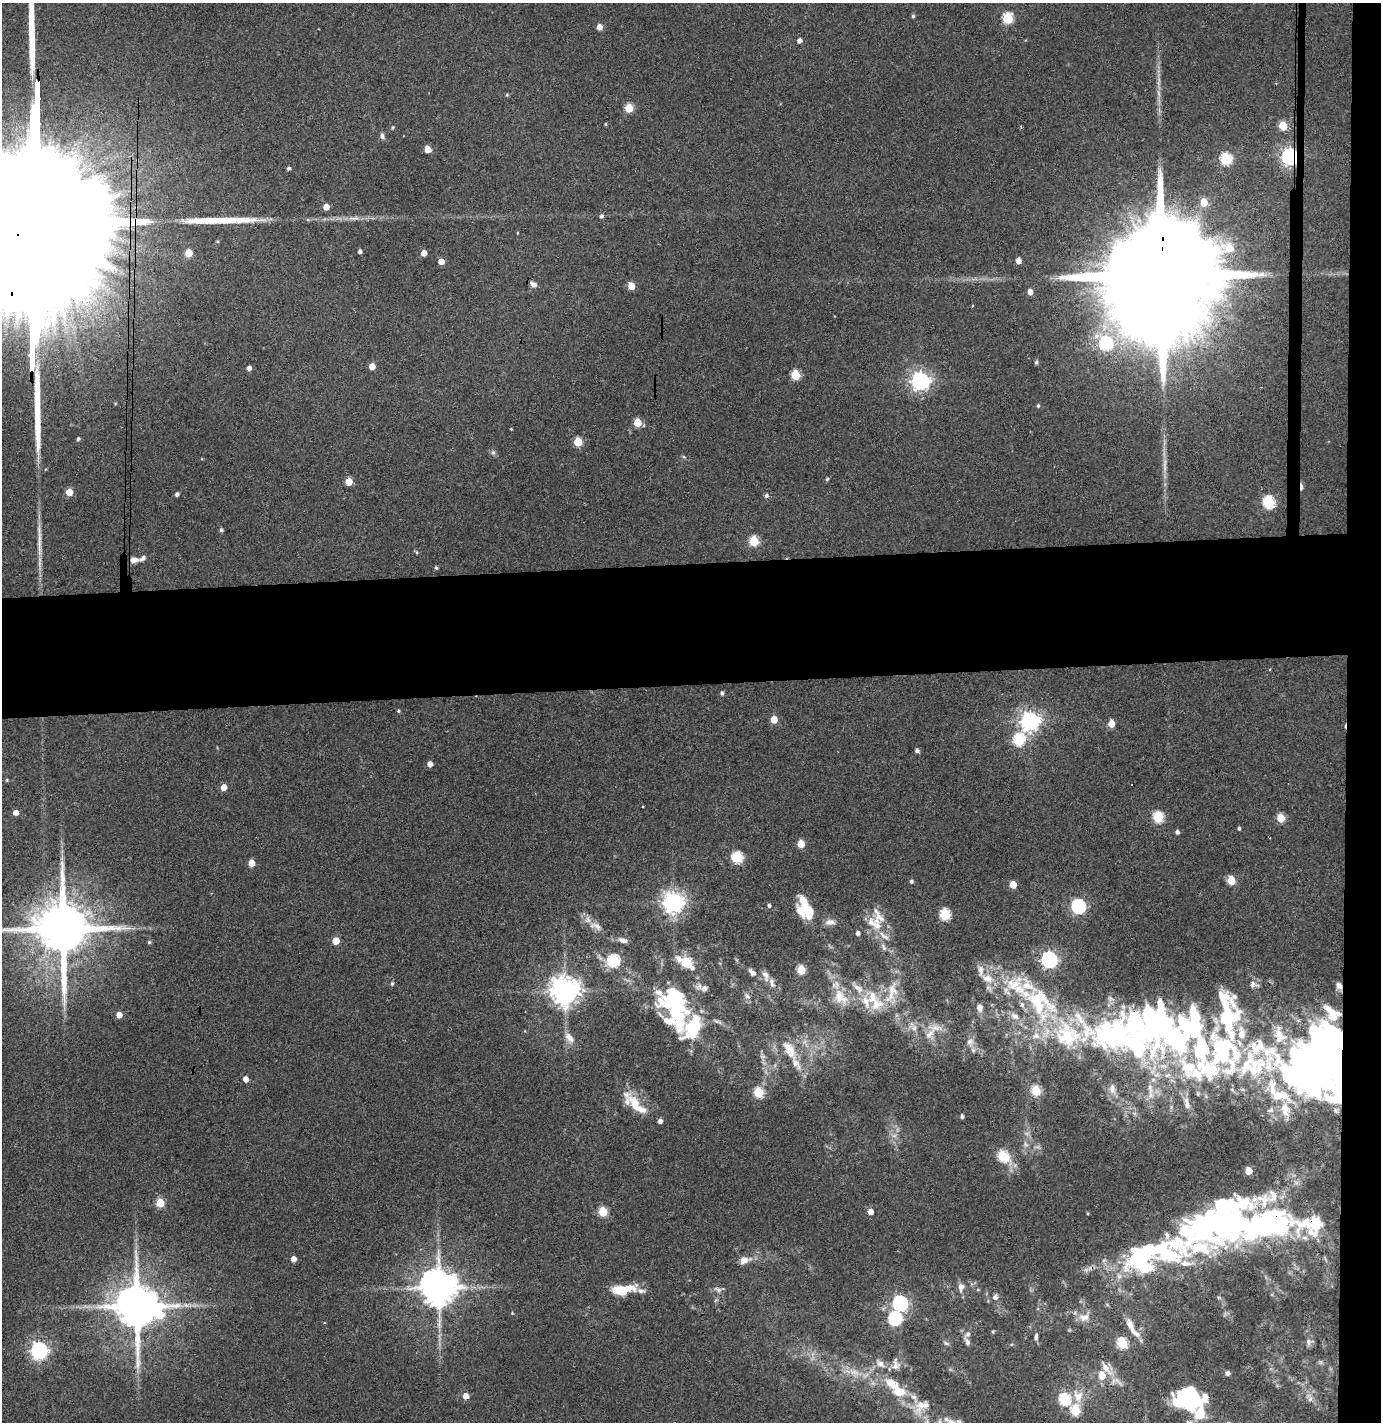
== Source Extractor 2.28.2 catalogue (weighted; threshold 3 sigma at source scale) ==
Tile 6 of 3 x 3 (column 3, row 2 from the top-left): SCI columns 2837-4215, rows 1476-2895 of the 4296 x 4373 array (HDU 1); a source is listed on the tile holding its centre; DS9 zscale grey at full resolution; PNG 1383 x 1424 px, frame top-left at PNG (2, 3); no overlay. Shown black and unused: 11% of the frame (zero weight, under 3 of 4 exposures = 6% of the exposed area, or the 3 px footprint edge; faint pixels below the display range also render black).
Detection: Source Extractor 2.28.2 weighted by HDU 2 'WHT'; one run over the whole footprint, this tile lists its part. Background 0.0883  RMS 0.0062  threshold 0.0277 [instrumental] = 3 sigma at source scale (4.5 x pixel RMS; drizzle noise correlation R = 1.50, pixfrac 1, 0.05/0.05 arcsec/px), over >= 5 px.
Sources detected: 240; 1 too faint to see at this stretch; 9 inside a brighter object's white glare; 3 cosmic-ray / hot-pixel residue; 2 long thin detections or spike segments (spike, bleed or trail) — not listed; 54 inside a brighter listed object's ellipse — not listed separately; the other 171 listed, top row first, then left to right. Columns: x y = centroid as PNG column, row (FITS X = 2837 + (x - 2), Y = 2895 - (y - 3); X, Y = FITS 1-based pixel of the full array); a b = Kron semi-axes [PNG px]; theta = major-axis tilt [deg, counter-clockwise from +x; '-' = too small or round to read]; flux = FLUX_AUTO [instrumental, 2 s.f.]
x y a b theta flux
913 16 5 4 - 1
1008 18 6 5 - 46
599 27 5 5 - 4.4
799 41 5 4 - 2.7
1159 82 15 3 78 2.5
507 95 5 4 - 0.72
629 108 5 5 - 23
605 124 4 3 - 0.69
1283 126 5 5 - 20
393 127 4 4 - 0.68
382 136 7 6 - 1.8
428 149 5 5 - 7.2
1290 157 7 5 -84 260
1226 159 6 6 - 61
289 168 4 4 - 1.6
1204 202 6 5 - 11
326 207 5 4 - 6.3
601 216 5 4 - 1.5
353 218 19 5 8 4.2
34 222 181 25 89 150000
217 242 4 3 - 0.61
360 251 4 3 - 1.6
188 253 5 5 - 14
424 253 5 4 - 6
441 261 4 4 - 6.6
1018 261 4 4 - 5
1161 278 52 23 89 41000
533 284 8 6 -35 2.5
631 286 5 5 - 11
1030 292 5 4 - 3.9
1096 336 8 7 - 3.2
1106 343 7 6 - 88
1036 362 5 4 - 1.4
372 366 5 5 - 7.1
249 368 4 4 - 3
795 375 6 5 - 30
920 381 7 7 - 310
1038 405 5 4 - 0.99
637 422 5 5 - 16
511 429 3 2 - 0.49
78 439 5 4 - 0.97
578 442 5 5 - 22
493 453 8 5 -62 1.5
202 459 4 3 - 0.45
1165 463 17 4 88 3.9
827 479 4 4 - 0.79
349 482 5 5 - 13
69 492 5 5 - 12
177 494 4 4 - 1.9
766 496 5 4 - 1.8
1269 502 7 6 - 66
221 530 4 4 - 1.4
754 541 6 5 - 32
416 552 5 3 - 0.71
134 560 11 7 10 3.5
436 568 3 3 - 1.1
722 693 5 4 - 1.5
398 711 4 4 - 0.85
774 719 5 5 - 11
1030 721 7 7 - 350
1111 724 5 5 - 11
1019 740 6 6 - 64
917 751 5 4 - 1.7
430 764 5 4 - 3.8
7 780 4 4 - 0.71
224 787 5 4 - 7.3
16 813 5 4 - 4.7
1158 817 6 5 - 47
1281 818 5 5 - 17
1239 828 4 4 - 1.1
1177 832 4 4 - 1.9
801 844 5 5 - 15
737 857 6 6 - 56
251 863 5 5 - 8.6
1231 880 5 5 - 20
911 882 4 4 - 1.3
1013 885 5 5 - 11
673 902 7 7 - 460
769 906 4 4 - 1.4
1078 906 7 6 - 120
808 911 29 10 -68 16
945 915 6 5 - 51
879 917 28 19 -57 13
830 922 15 8 5 3.9
597 926 20 8 -27 5.8
63 929 17 14 -89 5000
858 933 4 4 - 2.3
623 940 14 6 -15 3.5
336 941 5 5 - 12
149 942 5 4 - 0.92
884 947 12 5 -57 2.6
613 960 6 6 - 73
1049 960 7 6 - 200
686 962 20 13 -40 14
801 970 5 5 - 28
752 972 13 6 -44 3
765 975 15 8 -70 3.9
392 984 5 5 - 1.1
1016 986 49 21 -38 43
1339 986 9 6 -63 2.8
858 988 19 8 -40 5.9
565 991 9 8 - 960
892 993 40 15 78 19
747 996 9 6 -36 2.3
840 997 25 17 -50 14
872 997 19 13 77 12
673 1001 40 36 -33 60
979 1007 7 6 - 4.6
119 1015 5 4 - 6.1
1015 1016 12 9 -33 4.6
935 1028 27 8 -6 8.6
1111 1034 84 48 -11 160
569 1038 16 9 -47 5.2
970 1042 14 10 83 5.1
789 1050 32 14 -60 15
1223 1050 84 67 43 180
763 1057 9 4 -1 1.3
1333 1062 73 28 81 260
246 1079 5 4 - 4.4
1112 1089 13 8 -88 3.3
1150 1089 17 6 -82 4
1036 1091 6 5 - 31
759 1092 5 5 - 42
1281 1096 40 17 -17 27
634 1103 25 17 -49 13
962 1116 4 4 - 1.5
660 1121 4 4 - 2.6
1002 1156 7 6 - 37
1248 1171 5 5 - 13
160 1203 5 5 - 21
603 1212 5 5 - 28
870 1212 5 5 - 4.7
1267 1223 115 50 11 220
293 1259 5 4 - 4.2
744 1260 14 9 13 6
1140 1260 65 34 -1 95
439 1287 10 10 - 1800
961 1287 12 8 87 3.6
718 1289 10 6 -28 2.3
620 1290 29 10 7 17
995 1297 10 8 60 2.7
1219 1298 6 4 -19 0.91
900 1303 7 6 - 170
137 1306 14 12 -67 3100
512 1313 4 3 - 0.56
1084 1317 16 11 8 6.5
895 1319 7 6 - 90
1130 1325 25 9 -62 7.9
993 1332 4 4 - 0.73
1036 1337 9 4 84 1.6
967 1341 17 6 -64 2.7
1308 1342 10 7 -88 2.2
946 1343 8 5 -19 1.4
1122 1343 6 5 - 46
39 1350 7 6 - 240
1321 1362 7 5 -37 1.2
880 1364 12 8 -31 3.7
895 1364 17 9 89 4.4
1106 1368 26 9 -52 8.6
854 1372 15 8 -14 6.2
1227 1373 5 4 - 2.4
1102 1375 6 5 - 12
898 1390 28 16 -46 18
1192 1394 21 10 -67 31
466 1396 5 4 - 7.1
1078 1396 18 14 -73 9.4
1064 1399 6 6 - 60
1310 1399 7 7 - 2
922 1406 25 14 34 9.7
1075 1411 6 5 - 38
951 1422 13 8 -24 5.6
Overlapping masked pixels (flux is a lower limit): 8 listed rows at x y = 1290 157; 34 222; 1161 278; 134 560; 1339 986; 1333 1062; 1267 1223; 1140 1260
Isophote crosses this tile's border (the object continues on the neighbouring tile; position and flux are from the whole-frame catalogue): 3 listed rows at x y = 34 222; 63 929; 951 1422